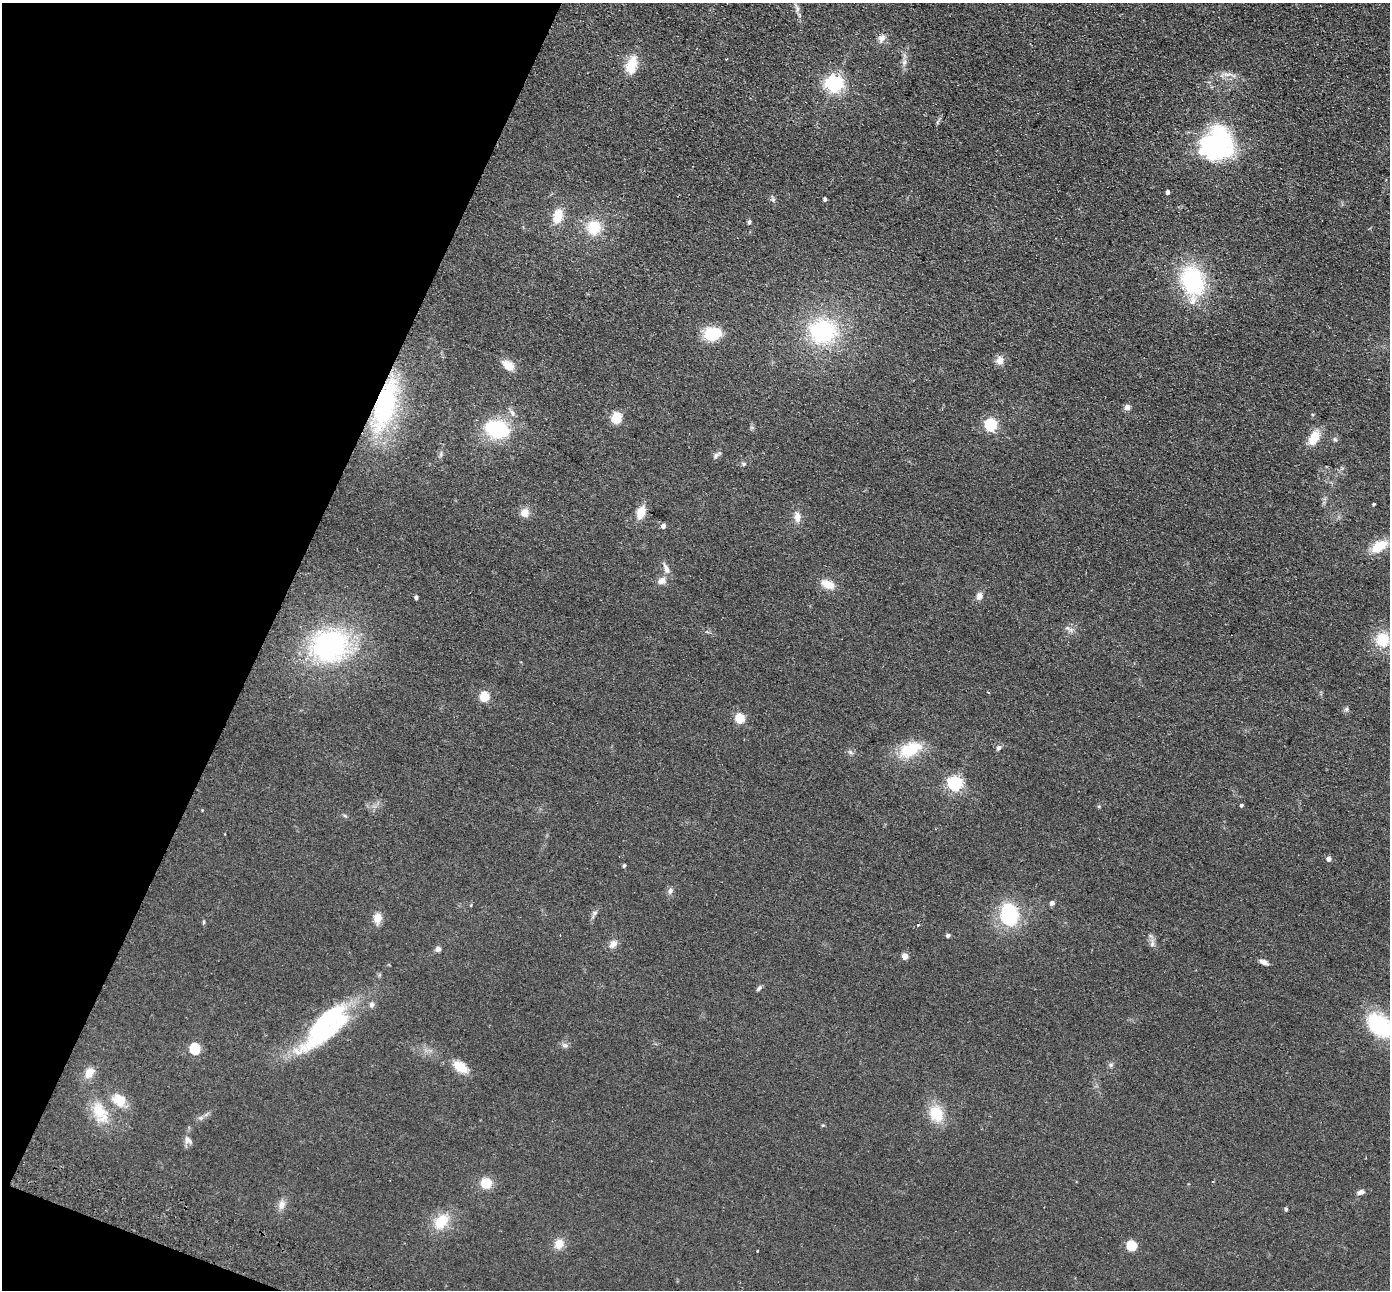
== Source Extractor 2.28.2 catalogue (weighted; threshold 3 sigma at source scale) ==
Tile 9 of 4 x 4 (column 1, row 3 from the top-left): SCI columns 27-1414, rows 1615-2902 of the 5603 x 5672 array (HDU 1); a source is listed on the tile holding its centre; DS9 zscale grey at full resolution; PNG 1392 x 1292 px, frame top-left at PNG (2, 3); no overlay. Shown black and unused: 20% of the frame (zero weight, under 2 of 3 exposures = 3% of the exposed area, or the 3 px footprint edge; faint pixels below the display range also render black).
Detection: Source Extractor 2.28.2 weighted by HDU 2 'WHT'; one run over the whole footprint, this tile lists its part. Background 0.0692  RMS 0.0096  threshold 0.0433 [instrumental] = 3 sigma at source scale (4.5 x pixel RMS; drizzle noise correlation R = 1.50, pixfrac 1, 0.05/0.05 arcsec/px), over >= 5 px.
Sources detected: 92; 2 inside a brighter object's white glare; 1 cosmic-ray / hot-pixel residue — not listed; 1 inside a brighter listed object's ellipse — not listed separately; the other 88 listed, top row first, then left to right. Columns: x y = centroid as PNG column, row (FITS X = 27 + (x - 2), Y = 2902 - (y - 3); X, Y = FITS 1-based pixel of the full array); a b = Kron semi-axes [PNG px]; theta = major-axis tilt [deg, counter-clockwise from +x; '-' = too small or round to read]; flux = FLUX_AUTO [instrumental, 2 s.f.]
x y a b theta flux
797 9 9 4 -82 3
882 38 11 9 48 5.3
904 62 8 6 68 3.4
631 65 23 13 73 20
1228 74 15 5 0 5.4
834 83 6 6 - 370
1222 140 38 19 -62 79
1168 192 4 3 - 2.7
825 199 4 3 - 1.9
773 200 7 4 -73 1.9
558 216 18 10 77 17
749 222 6 4 80 1.8
594 227 15 15 - 25
1192 281 33 21 -78 98
823 331 28 25 1 93
712 334 16 12 14 37
1000 360 11 10 - 6
508 366 13 9 -37 13
385 405 54 21 73 130
1127 407 7 6 - 4.1
1313 415 5 3 - 0.97
616 418 10 9 - 17
991 425 6 5 - 120
497 429 21 16 -12 69
1314 438 15 9 63 18
1335 439 6 5 - 1.6
716 455 12 5 36 2.9
744 464 6 5 - 1.7
1374 504 3 3 - 1.1
641 512 11 6 70 19
524 513 9 9 - 9
797 517 16 8 -83 6.9
663 526 5 5 - 3.6
1379 546 18 10 29 23
666 569 16 7 -65 5.5
662 581 11 9 25 6.2
828 584 18 10 -21 11
979 596 10 8 62 4.4
416 597 5 4 - 1.9
1067 628 6 5 - 2.2
1383 640 15 14 - 26
330 646 36 31 12 160
485 696 5 5 - 48
1346 709 6 5 - 1.9
740 718 5 5 - 45
999 748 7 5 54 2.5
910 749 28 15 26 34
850 752 8 4 -32 2.1
955 784 6 6 - 200
1241 805 3 3 - 14
345 816 6 4 -20 1.2
1328 859 5 5 - 4.4
624 865 5 4 - 1.3
670 891 9 6 68 3
1052 903 5 5 - 3.2
471 905 5 3 - 0.79
595 913 7 5 22 2.1
1009 915 25 18 -81 59
377 918 10 8 80 11
204 922 6 4 -89 1.1
918 925 3 3 - 1.5
948 936 5 4 - 2.4
613 944 11 8 51 5.8
1152 944 11 6 87 3.7
438 949 6 6 - 3.4
905 956 4 4 - 10
1264 962 11 5 -22 4
759 988 9 5 53 2
1379 1025 28 18 -43 73
325 1027 70 26 46 130
565 1045 9 4 -8 2.3
195 1049 6 5 - 67
1111 1065 7 5 45 1.9
460 1067 16 9 -33 17
89 1073 14 10 57 9.8
119 1100 20 16 -30 16
100 1112 32 17 -63 27
936 1114 17 13 -63 27
200 1118 6 5 - 2
187 1140 11 8 -48 4.3
486 1183 12 11 - 16
1361 1192 8 6 15 3.8
282 1205 13 9 74 6
1286 1209 5 4 - 1.4
441 1221 24 16 49 22
559 1244 11 10 - 11
1132 1246 5 5 - 57
758 1251 3 3 - 2.1
Overlapping masked pixels (flux is a lower limit): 3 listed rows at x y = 385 405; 1009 915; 325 1027
Isophote crosses this tile's border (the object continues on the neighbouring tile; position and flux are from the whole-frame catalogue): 1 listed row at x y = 1379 1025